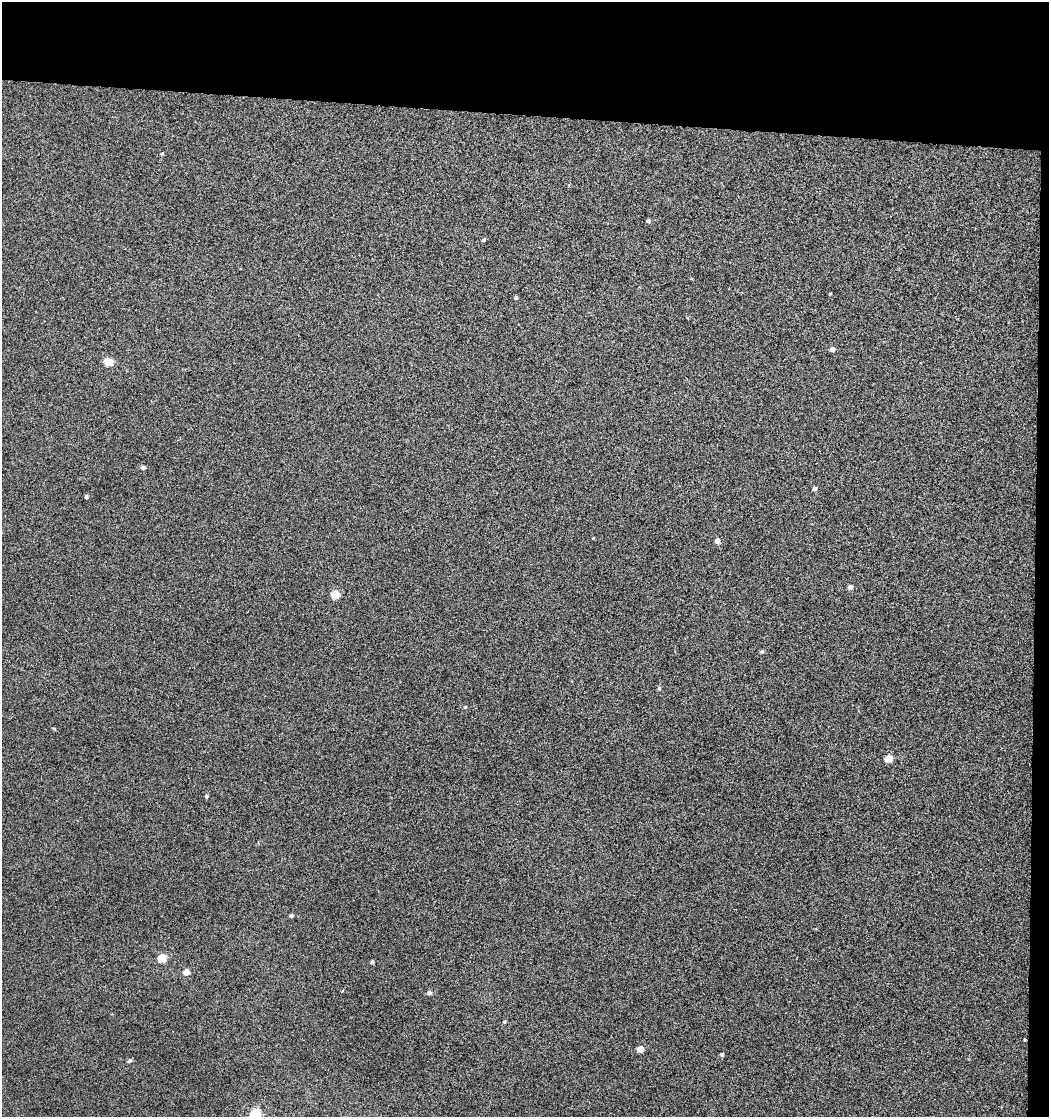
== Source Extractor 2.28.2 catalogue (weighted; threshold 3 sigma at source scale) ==
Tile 2 of 2 x 2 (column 2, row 1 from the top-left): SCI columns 2286-3332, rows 2148-3262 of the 4824 x 4583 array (HDU 1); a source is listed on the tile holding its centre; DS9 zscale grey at full resolution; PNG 1051 x 1119 px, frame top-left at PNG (2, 2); no overlay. Shown black and unused: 11% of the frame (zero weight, under 3 of 6 exposures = <1% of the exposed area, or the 3 px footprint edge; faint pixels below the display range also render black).
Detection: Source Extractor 2.28.2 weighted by HDU 2 'WHT'; one run over the whole footprint, this tile lists its part. Background 0.0025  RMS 0.0028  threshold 0.0114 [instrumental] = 3 sigma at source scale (4.09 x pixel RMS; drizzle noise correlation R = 1.36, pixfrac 0.8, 0.0396/0.0396 arcsec/px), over >= 5 px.
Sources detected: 29; all 29 listed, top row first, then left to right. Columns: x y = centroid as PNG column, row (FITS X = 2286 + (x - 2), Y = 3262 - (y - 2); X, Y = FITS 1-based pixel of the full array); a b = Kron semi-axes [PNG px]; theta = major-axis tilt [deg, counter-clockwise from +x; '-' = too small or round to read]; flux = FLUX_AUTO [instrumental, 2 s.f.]
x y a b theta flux
162 154 5 3 - 0.23
648 221 5 4 - 0.59
484 240 5 4 - 0.38
830 294 3 2 - 0.24
516 298 4 4 - 0.44
832 349 5 5 - 0.97
108 362 5 5 - 7.1
143 467 6 5 - 0.62
814 489 5 5 - 0.73
86 497 4 4 - 0.45
717 541 5 5 - 1.5
850 587 5 5 - 0.95
335 594 5 5 - 6.8
762 651 5 5 - 0.37
659 688 5 5 - 0.41
465 707 4 3 - 0.24
889 758 5 5 - 4.8
206 796 5 4 - 0.39
291 916 4 4 - 0.51
162 958 5 5 - 8.3
372 962 4 4 - 0.38
186 972 5 5 - 2.3
429 993 5 5 - 1
505 1022 4 4 - 0.32
1024 1040 4 3 - 0.19
640 1049 5 4 - 3.5
722 1054 5 4 - 0.46
130 1061 5 4 - 0.69
255 1114 6 5 - 19
Isophote crosses this tile's border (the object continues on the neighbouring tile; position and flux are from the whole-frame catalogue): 1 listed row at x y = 255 1114